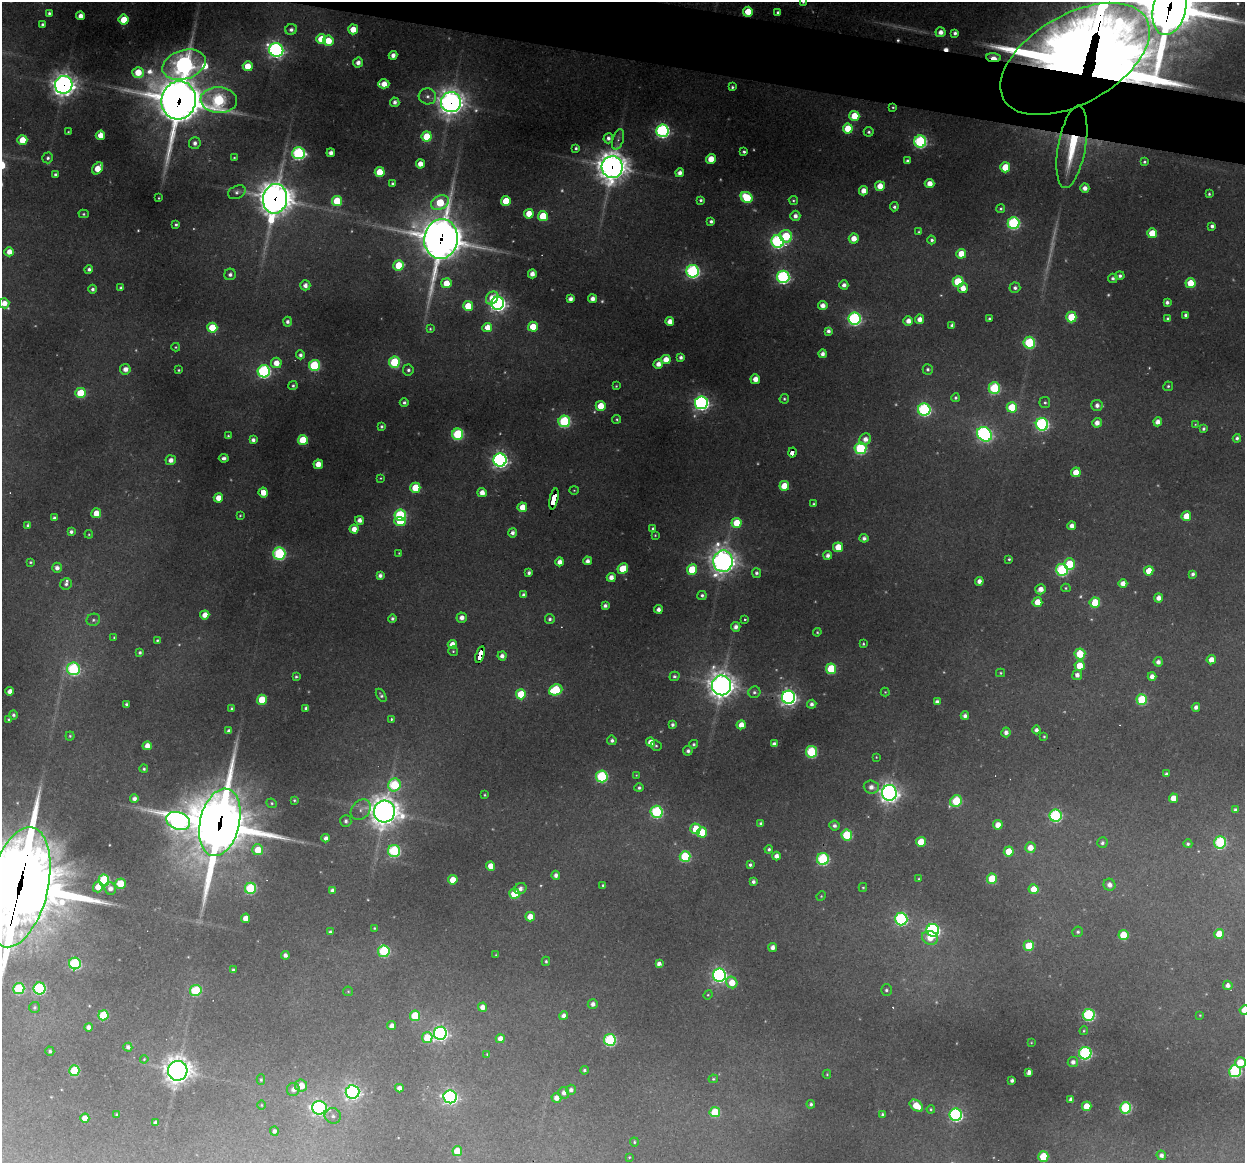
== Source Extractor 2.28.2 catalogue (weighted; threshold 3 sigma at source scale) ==
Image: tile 11 of 4 x 4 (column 3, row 3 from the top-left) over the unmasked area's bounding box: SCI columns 2489-3731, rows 1277-2437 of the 4975 x 4996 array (HDU 1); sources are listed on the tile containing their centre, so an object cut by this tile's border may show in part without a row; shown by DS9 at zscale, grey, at full resolution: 1 PNG px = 1 image px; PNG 1247 x 1165 px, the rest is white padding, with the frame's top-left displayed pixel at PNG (2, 2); every listed detection drawn as its Kron ellipse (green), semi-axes under 4 PNG px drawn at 4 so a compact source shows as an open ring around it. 3% of this frame is shown black and not used: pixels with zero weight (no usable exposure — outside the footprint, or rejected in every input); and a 3 px margin inside the footprint's outer edge (the drizzle kernel's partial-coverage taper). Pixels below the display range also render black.
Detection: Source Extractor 2.28.2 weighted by HDU 2 'WHT'; one run over the whole footprint, this tile lists its part. Background 0.342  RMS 0.014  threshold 0.0634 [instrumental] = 3 sigma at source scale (4.5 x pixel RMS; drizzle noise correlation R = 1.50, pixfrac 1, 0.05/0.05 arcsec/px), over >= 5 px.
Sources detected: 487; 20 too faint to see at this stretch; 3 cosmic-ray / hot-pixel residue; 1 long thin detection or spike segment (spike, bleed or trail) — neither listed nor drawn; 3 inside a brighter listed object's ellipse — not listed separately; the other 460 listed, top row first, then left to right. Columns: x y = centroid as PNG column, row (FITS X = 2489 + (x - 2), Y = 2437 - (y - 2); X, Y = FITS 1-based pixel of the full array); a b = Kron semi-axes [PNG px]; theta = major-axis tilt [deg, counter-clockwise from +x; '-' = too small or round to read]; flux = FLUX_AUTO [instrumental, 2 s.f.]
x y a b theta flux
803 2 4 3 - 2
1170 8 28 16 77 7000
748 12 5 5 - 35
49 13 4 3 - 3.3
778 13 4 4 - 4.6
80 16 4 4 - 12
124 20 5 5 - 38
42 24 3 3 - 2.8
291 29 6 5 - 5.9
353 29 5 5 - 30
940 32 5 5 - 10
955 33 4 4 - 4.8
321 39 5 5 - 45
328 41 5 5 - 32
276 50 7 6 - 570
393 55 4 4 - 9.8
993 58 7 4 -5 26
1075 59 82 44 30 5700
358 62 5 5 - 9.4
184 65 22 14 17 830
248 66 5 5 - 29
138 72 5 5 - 35
384 84 6 4 0 20
64 85 9 8 - 1300
732 87 3 3 - 2.9
427 96 9 8 - 8.1
179 100 19 17 77 5900
219 100 18 13 -4 250
395 102 5 4 - 6.7
451 102 10 10 - 1500
893 107 3 3 - 1.6
854 116 5 5 - 43
848 129 5 5 - 46
662 131 6 6 - 400
68 132 3 3 - 1.4
869 132 5 4 - 3.4
100 135 5 4 - 24
427 137 5 5 - 56
608 138 5 5 - 6.1
618 139 10 5 72 5.6
22 140 5 5 - 34
920 142 6 6 - 260
195 143 6 6 - 6.8
1072 147 42 14 80 95
576 148 3 3 - 3.4
744 152 3 3 - 2.8
299 153 6 6 - 280
331 153 4 4 - 8.8
48 158 5 5 - 4
234 158 3 3 - 1.6
711 159 5 4 - 25
907 161 4 3 - 4.7
1144 162 3 3 - 2.5
420 164 4 4 - 16
612 167 11 10 - 2300
1005 167 5 5 - 44
98 168 6 5 - 27
380 172 5 5 - 43
680 173 4 4 - 10
55 174 4 4 - 3
392 183 4 4 - 3
930 184 5 4 - 16
880 186 5 5 - 24
1085 188 4 4 - 9.8
863 191 5 4 - 15
237 192 9 6 24 5.4
1209 194 4 3 - 2.3
747 197 6 5 - 73
159 198 3 2 - 1.4
275 199 15 12 80 3000
701 200 4 3 - 3.2
793 200 5 4 - 2.4
337 201 5 5 - 60
506 201 5 5 - 45
440 202 9 6 27 77
894 207 4 4 - 4.3
1001 208 4 4 - 2.4
84 214 5 4 - 2.1
529 214 5 4 - 25
543 216 5 5 - 50
795 216 5 5 - 9.1
711 221 4 4 - 4.2
1013 223 6 6 - 230
176 225 4 3 - 3.2
1212 226 4 4 - 4.7
919 232 4 4 - 2.2
1152 233 5 5 - 41
786 236 6 6 - 85
854 238 5 5 - 18
441 239 20 17 83 5300
932 240 4 4 - 3.6
778 241 6 6 - 350
9 252 5 4 - 16
961 254 5 5 - 30
399 265 5 5 - 47
89 269 4 4 - 4.4
693 271 6 6 - 330
230 274 6 5 - 5.6
532 274 4 4 - 12
1120 276 4 4 - 4.3
783 277 6 6 - 350
1113 278 5 4 - 4.1
958 282 5 5 - 97
446 283 5 5 - 30
1190 283 5 5 - 37
305 285 5 5 - 9
844 285 4 4 - 7.7
121 288 4 4 - 4.3
963 288 5 5 - 16
1015 288 5 5 - 4.7
93 289 4 4 - 4.3
492 298 7 5 49 24
570 299 4 4 - 9.1
593 299 4 4 - 11
1167 302 4 3 - 5
4 303 5 5 - 16
498 303 6 6 - 660
468 306 5 5 - 47
823 306 5 4 - 12
1186 315 4 3 - 4.4
1071 317 5 5 - 56
989 318 3 3 - 2.4
855 319 6 6 - 320
920 319 5 4 - 12
1168 319 4 4 - 4.5
908 321 5 4 - 13
287 322 5 4 - 5
670 322 4 4 - 15
952 325 4 4 - 5.1
487 327 5 4 - 32
533 327 5 5 - 33
212 328 5 5 - 53
430 329 3 3 - 1.8
828 331 4 4 - 6
1029 343 6 5 - 130
176 347 4 3 - 1.7
822 354 4 4 - 8.3
300 355 4 4 - 5.4
681 357 4 4 - 4.8
666 359 5 5 - 21
394 362 5 5 - 120
276 363 5 5 - 20
658 364 5 4 - 12
314 365 5 5 - 130
125 369 5 5 - 11
928 369 5 5 - 3.7
179 370 3 2 - 1.7
408 370 5 5 - 3.9
264 371 6 6 - 300
755 379 5 4 - 15
293 386 4 4 - 2.8
616 386 3 3 - 1.6
1168 386 5 4 - 2.7
994 388 6 6 - 140
80 393 5 5 - 62
955 398 4 4 - 2.9
784 399 5 4 - 2.6
404 402 4 4 - 3.6
701 403 6 6 - 500
1045 403 5 5 - 2.8
1097 405 5 5 - 8.7
601 406 5 5 - 36
1012 407 5 5 - 50
924 410 6 6 - 270
617 419 4 4 - 2.3
564 421 6 6 - 180
1158 422 4 4 - 10
1097 423 5 5 - 12
1042 424 6 6 - 310
1195 424 3 3 - 1.2
381 426 3 3 - 2.8
1203 429 4 3 - 3.2
458 434 5 5 - 160
985 434 8 6 -40 490
228 436 3 3 - 2.1
1237 438 4 4 - 4.1
865 439 6 5 - 11
253 440 4 4 - 5.9
303 440 5 5 - 62
860 448 6 6 - 190
792 452 5 3 - 41
224 458 5 4 - 5.2
171 460 5 5 - 9.4
500 460 6 6 - 600
318 464 4 4 - 19
1076 472 5 5 - 29
380 478 4 3 - 1.5
784 486 5 5 - 37
415 488 5 5 - 55
574 490 4 4 - 1.6
263 492 5 4 - 24
482 493 4 4 - 15
218 498 4 4 - 21
554 499 11 3 77 270
813 504 3 3 - 1.6
522 507 5 5 - 26
96 513 5 5 - 20
240 515 4 3 - 1.6
400 515 6 5 - 170
1186 516 5 5 - 28
54 518 4 3 - 4
359 520 4 4 - 8.9
400 522 5 4 - 40
737 523 5 5 - 45
28 525 4 4 - 4.1
1072 526 4 4 - 9.9
653 528 3 2 - 2.4
354 529 4 4 - 16
71 532 4 4 - 4.7
513 533 5 4 - 7.1
89 534 4 4 - 1.5
655 535 4 3 - 1.5
864 538 4 4 - 6.5
838 547 5 5 - 31
399 553 3 3 - 1.4
279 554 6 6 - 200
828 555 4 4 - 7.2
1009 559 3 3 - 2.3
587 561 4 4 - 8.5
723 561 11 10 - 1300
31 562 3 3 - 2
560 562 4 4 - 12
1070 564 5 5 - 60
57 568 5 5 - 7.9
623 569 5 5 - 52
692 569 5 5 - 68
1062 570 6 6 - 200
1149 571 5 4 - 29
529 573 4 4 - 5
756 573 5 4 - 3.7
1193 574 4 3 - 4.6
380 575 4 4 - 6.1
611 577 4 4 - 12
979 581 4 4 - 9.3
66 584 6 5 - 4.7
1123 584 4 4 - 13
1066 588 5 4 - 2
1041 589 5 5 - 12
524 595 4 4 - 6.2
702 595 4 4 - 3.4
1159 598 4 4 - 12
1037 602 5 5 - 27
1095 603 5 5 - 67
605 606 4 3 - 6
658 609 4 4 - 7.8
205 615 4 4 - 17
462 618 5 5 - 10
392 619 4 4 - 4.3
550 619 5 5 - 4.1
745 619 4 3 - 1.9
93 620 7 6 - 3.8
736 627 5 4 - 8.2
817 632 4 4 - 1.8
114 637 4 3 - 1.8
157 640 3 3 - 2.4
452 644 4 4 - 17
863 644 4 3 - 1.9
453 651 5 5 - 2
140 653 4 3 - 3.2
1080 654 5 5 - 46
480 655 8 4 72 130
502 656 4 4 - 8.3
1211 660 4 4 - 16
1158 662 4 4 - 7.9
1080 666 5 5 - 33
73 669 6 6 - 230
831 669 5 5 - 75
1001 673 4 4 - 1.8
1077 675 5 5 - 8.2
674 676 5 4 - 3.3
1152 676 4 4 - 11
296 677 4 4 - 2.4
722 685 10 9 - 1700
556 690 7 5 21 110
10 691 4 4 - 12
754 692 6 5 - 3.7
885 692 4 4 - 1.5
521 694 5 5 - 56
381 695 7 4 -58 3.2
788 697 6 6 - 680
262 700 5 5 - 49
1142 700 5 5 - 95
937 702 4 4 - 7.5
126 704 3 3 - 3.5
812 704 4 4 - 6
1196 707 4 4 - 7.2
306 708 4 4 - 4.1
232 709 3 3 - 4.4
13 715 5 4 - 3.6
965 716 4 4 - 6
9 719 4 4 - 2.2
391 719 4 3 - 2.4
672 724 4 3 - 4
741 725 4 4 - 16
1036 730 4 4 - 5.7
229 731 4 4 - 6.6
1006 732 5 4 - 7.5
70 736 4 4 - 2.5
1044 736 4 3 - 1.9
612 740 5 4 - 4.7
650 742 4 4 - 17
693 744 4 4 - 2.8
774 744 4 4 - 7.8
147 746 4 4 - 14
656 746 5 5 - 2.2
688 751 5 4 - 4.5
811 752 6 5 - 150
876 757 3 3 - 1.2
144 769 4 4 - 2.6
1166 774 4 4 - 3.8
636 775 3 3 - 1.1
602 776 6 6 - 170
394 785 6 6 - 110
871 787 7 6 - 10
639 788 4 4 - 3.6
889 793 8 7 - 1000
485 795 4 3 - 1.7
1173 798 5 4 - 19
134 799 4 4 - 7.7
294 800 3 3 - 1.8
956 801 6 5 - 100
272 803 5 4 - 2.2
361 810 11 8 49 12
1235 810 4 4 - 4.2
384 812 11 10 - 2200
656 812 6 6 - 210
1056 816 6 6 - 220
178 821 12 8 -21 730
346 821 6 5 - 5.2
220 822 34 19 77 11000
760 823 4 3 - 2.8
998 825 5 4 - 21
834 826 5 5 - 5.5
695 829 5 5 - 60
702 832 5 5 - 42
847 835 5 5 - 86
326 838 4 4 - 7.3
921 842 5 5 - 38
1220 842 6 6 - 160
1102 843 5 5 - 4
1188 844 4 4 - 3.5
1030 848 5 5 - 17
769 849 4 4 - 2.9
258 850 5 5 - 32
394 851 6 6 - 190
1009 851 5 5 - 36
685 856 5 5 - 120
776 856 4 4 - 9
823 859 6 6 - 180
750 865 4 3 - 3.1
491 866 4 4 - 19
556 875 4 4 - 7
919 879 3 2 - 1.4
992 879 5 5 - 58
104 880 5 5 - 160
453 880 5 4 - 27
753 881 4 4 - 4.3
120 884 5 5 - 50
603 885 3 3 - 2.2
1109 885 6 6 - 9.2
18 887 61 29 76 28000
98 887 5 5 - 20
863 887 4 4 - 1.8
110 888 6 5 - 9
250 888 5 5 - 130
520 889 6 5 - 7.3
1034 889 5 5 - 29
332 890 4 4 - 6
514 894 5 5 - 65
821 896 5 4 - 1.6
530 917 5 5 - 20
246 918 4 4 - 16
901 919 6 6 - 240
374 928 4 3 - 1.6
933 930 6 6 - 370
330 932 4 3 - 3.1
1078 932 5 5 - 3.2
1219 934 5 5 - 32
1123 935 5 5 - 44
930 938 8 7 - 19
1029 946 5 5 - 39
773 947 4 4 - 9.8
384 951 6 5 - 150
285 955 4 4 - 6.9
496 955 3 3 - 1.3
546 961 5 4 - 2.4
75 963 6 6 - 170
659 964 4 4 - 11
233 970 4 3 - 2.7
719 975 6 6 - 490
732 982 6 5 - 25
1228 985 5 4 - 7
40 988 6 6 - 180
19 989 5 5 - 120
196 990 6 5 - 90
886 990 6 5 - 3.2
348 991 5 4 - 1.8
708 995 5 4 - 1.7
593 1004 5 5 - 6.9
34 1007 5 5 - 3.4
482 1007 4 4 - 10
1244 1010 5 4 - 18
103 1015 5 5 - 79
1089 1015 6 6 - 210
1200 1015 4 3 - 1.3
415 1016 5 5 - 62
564 1016 4 4 - 8.7
392 1026 4 4 - 8.7
88 1027 4 4 - 7.3
1084 1031 4 3 - 1.6
440 1033 6 6 - 500
427 1038 5 5 - 38
500 1039 4 4 - 12
610 1040 6 6 - 190
1031 1043 4 3 - 1.1
128 1047 4 4 - 5.2
50 1051 4 4 - 3.6
1085 1053 6 6 - 270
487 1054 4 3 - 1.3
144 1059 4 3 - 1.4
1073 1062 5 5 - 7.2
1240 1062 5 5 - 37
584 1070 4 4 - 3
74 1071 5 5 - 75
178 1071 10 9 - 1700
1235 1071 6 6 - 230
1029 1072 4 4 - 10
827 1074 4 4 - 1.8
713 1079 5 4 - 2.1
261 1080 5 4 - 2.1
1012 1080 4 3 - 4.7
301 1086 6 6 - 22
399 1088 4 4 - 8.5
293 1089 7 6 - 8.8
571 1090 5 5 - 5.7
352 1092 7 6 - 560
564 1093 6 5 - 7.2
450 1097 7 6 - 430
556 1098 5 5 - 11
1071 1099 4 4 - 6.8
811 1104 4 4 - 3.7
262 1105 5 3 - 1.4
916 1106 7 5 -37 38
1087 1106 5 4 - 30
319 1108 7 6 - 480
1126 1108 6 5 - 140
931 1109 4 4 - 2.2
715 1112 5 5 - 69
116 1114 3 3 - 1.6
882 1114 3 3 - 2.5
956 1115 6 6 - 300
333 1116 8 7 - 5.9
85 1118 4 4 - 17
156 1123 4 4 - 7.2
274 1131 4 4 - 5.8
634 1142 4 4 - 2.3
457 1151 5 5 - 34
1161 1155 5 4 - 6.4
629 1157 3 2 - 1.2
1043 1157 5 5 - 63
Overlapping masked pixels (flux is a lower limit): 16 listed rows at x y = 1170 8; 993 58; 1075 59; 64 85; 179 100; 451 102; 893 107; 1072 147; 612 167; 275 199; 441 239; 792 452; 554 499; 480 655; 220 822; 18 887
Isophote crosses this tile's border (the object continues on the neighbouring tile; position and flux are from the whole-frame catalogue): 6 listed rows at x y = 803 2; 1170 8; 1075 59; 4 303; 18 887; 1244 1010